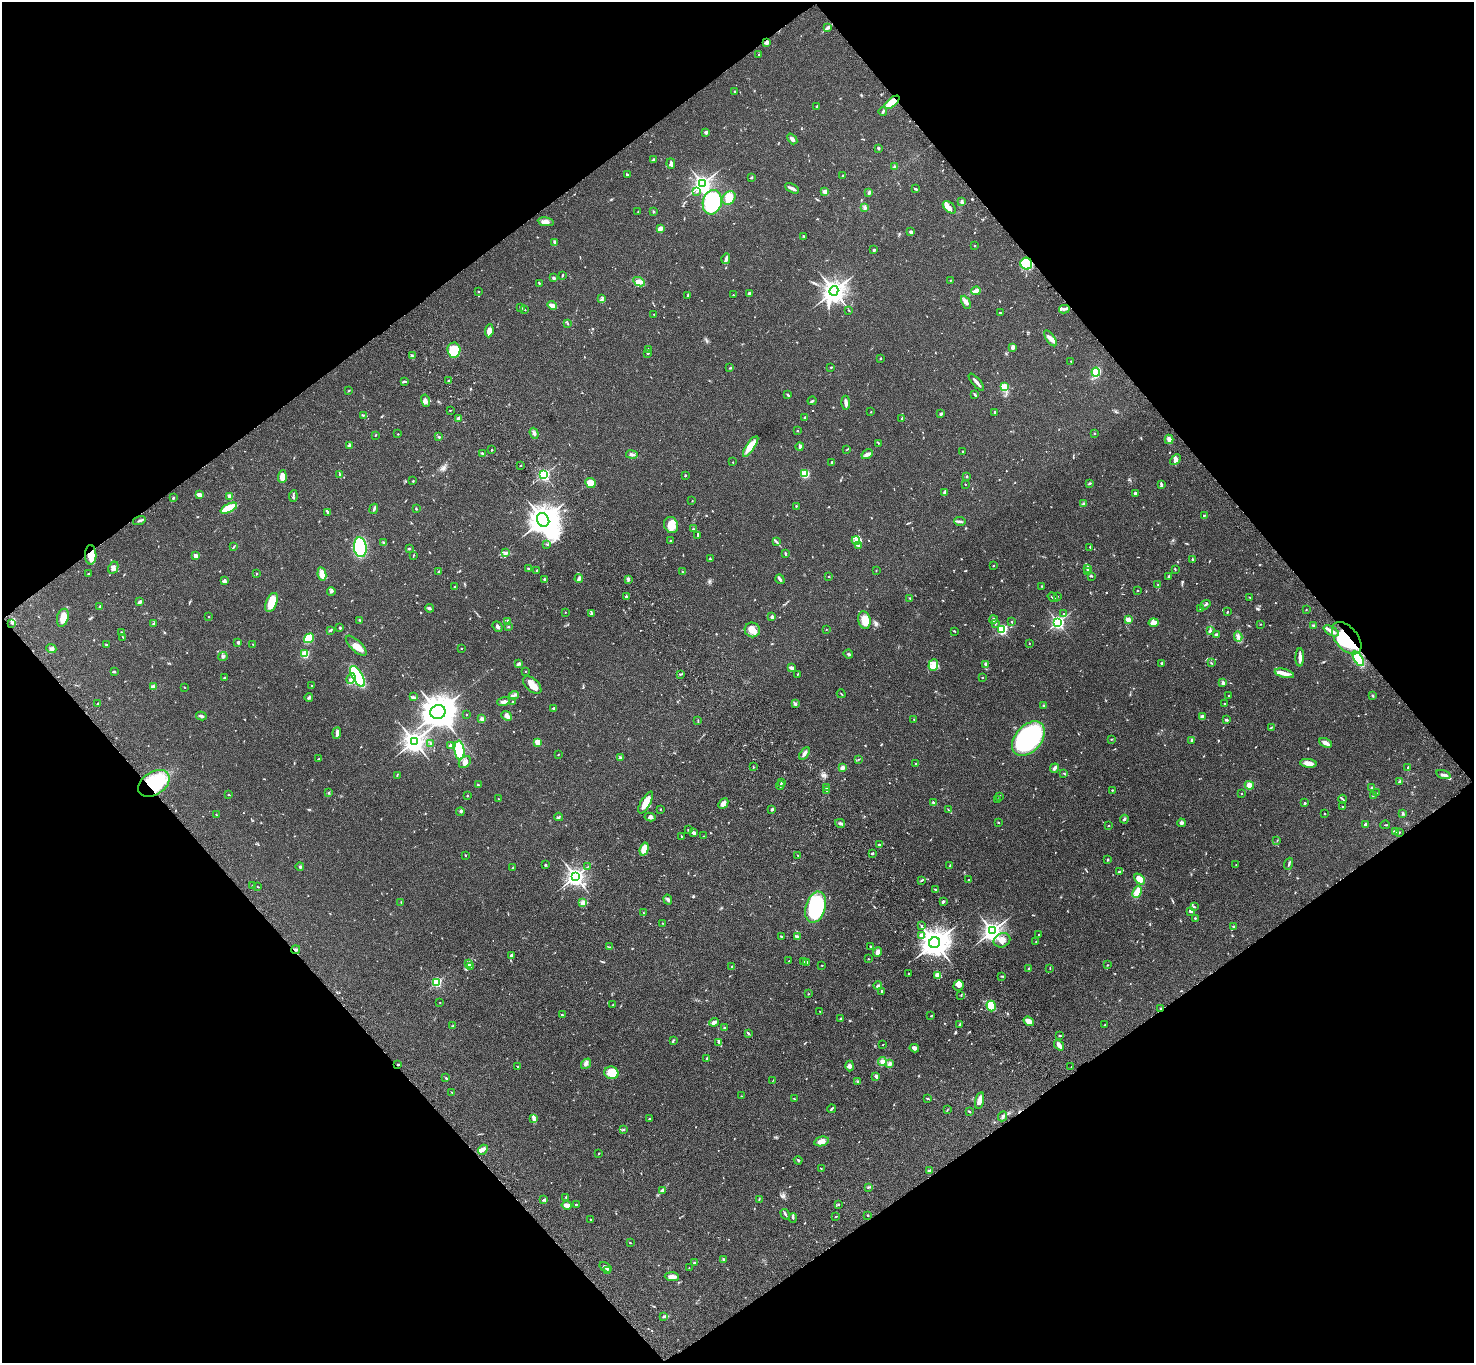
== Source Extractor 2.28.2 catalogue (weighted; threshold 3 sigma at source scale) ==
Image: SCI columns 105-5991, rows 381-5822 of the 6093 x 6062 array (HDU 1 of 3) = the unmasked area's bounding box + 8 px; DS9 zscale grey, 4 x 4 block average (1 PNG px = mean of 4 x 4 image px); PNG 1476 x 1365 px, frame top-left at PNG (2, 2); each listed source drawn as its Kron ellipse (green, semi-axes under 4 px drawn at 4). Shown black and unused: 49% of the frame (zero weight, under 3 of 4 exposures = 6% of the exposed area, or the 3 px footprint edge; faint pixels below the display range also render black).
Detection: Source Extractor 2.28.2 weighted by HDU 2 'WHT'. Background 0.0463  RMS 0.0052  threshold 0.0232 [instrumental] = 3 sigma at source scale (4.5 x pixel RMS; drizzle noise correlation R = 1.50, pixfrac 1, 0.05/0.05 arcsec/px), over >= 5 px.
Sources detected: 798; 3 too faint to see at this stretch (4 x 4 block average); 2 inside a brighter object's white glare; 1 long thin detection or spike segment (spike, bleed or trail) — neither listed nor drawn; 16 coinciding with a brighter row at this scale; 37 inside a brighter listed object's ellipse — not listed separately; of the other 739, all 500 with FLUX_AUTO >= 1.33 (the completeness limit of this list) listed and drawn (239 fainter detections not listed), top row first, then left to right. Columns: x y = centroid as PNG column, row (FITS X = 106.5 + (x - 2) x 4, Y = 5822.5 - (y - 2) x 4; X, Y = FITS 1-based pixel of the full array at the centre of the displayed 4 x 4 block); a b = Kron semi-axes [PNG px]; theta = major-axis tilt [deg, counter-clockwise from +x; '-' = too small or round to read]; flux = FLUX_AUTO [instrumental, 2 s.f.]
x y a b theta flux
828 27 4 3 - 5.8
766 42 4 3 - 11
759 54 2 2 - 1.6
735 92 2 2 - 4.8
892 102 9 3 39 80
817 106 3 2 - 1.9
883 111 4 2 - 4.5
706 132 4 2 - 5.4
792 139 6 3 -49 8.4
879 148 3 3 - 3.2
653 160 4 2 - 4.2
671 164 5 3 - 7.6
894 167 4 2 - 3.8
627 174 3 2 - 2.6
842 176 2 2 - 2
751 177 3 2 - 3.5
702 184 3 3 - 1100
792 188 8 2 -26 13
915 189 3 2 - 5.2
697 191 2 2 - 2.3
825 192 2 2 - 71
869 193 3 2 - 7.2
729 198 7 6 - 41
712 202 12 9 77 450
962 202 4 2 - 4.2
949 207 8 4 -42 21
865 208 3 3 - 6.2
638 212 3 2 - 2.3
654 212 2 2 - 4.2
546 222 8 4 -9 14
660 229 3 2 - 22
911 232 3 3 - 8.6
804 236 2 2 - 2.4
554 242 4 3 - 5.2
975 246 2 2 - 1.3
874 250 2 2 - 5.8
726 259 5 2 - 10
1026 264 6 6 - 110
562 275 2 2 - 2
554 278 3 2 - 5.1
950 280 2 2 - 2.3
639 282 6 3 -27 13
539 283 3 2 - 2.4
478 291 2 2 - 2.5
834 291 5 4 - 2200
976 291 5 4 - 16
749 293 2 2 - 23
688 295 3 2 - 4.5
733 295 2 2 - 1.4
602 299 2 2 - 1.5
966 302 7 4 -63 11
552 305 5 3 - 13
521 308 3 2 - 3
1064 309 5 2 - 7.1
525 310 3 2 - 1.8
849 310 3 2 - 1.9
1000 312 3 2 - 1.6
654 314 2 2 - 1.4
568 324 3 2 - 1.4
489 331 6 3 83 21
1050 338 9 3 -55 15
1012 347 3 2 - 17
454 350 7 6 - 89
648 350 3 2 - 2.6
648 353 3 2 - 3.5
413 356 2 2 - 2.2
880 358 2 2 - 3.2
1071 361 2 2 - 2.2
831 367 2 2 - 3.2
730 368 2 2 - 1.4
1096 372 4 4 - 98
449 380 2 2 - 1.4
404 382 4 2 - 4.2
976 382 10 2 -49 14
1004 387 2 2 - 210
349 391 3 2 - 2
975 394 3 2 - 5.4
788 395 3 2 - 4.1
425 401 6 4 -77 12
812 401 4 2 - 4.8
846 403 7 2 -87 15
450 410 2 2 - 2
871 412 2 2 - 1.5
995 413 3 2 - 4
941 414 3 2 - 5.3
363 415 2 2 - 1.4
805 418 2 2 - 11
458 419 4 2 - 13
902 419 2 2 - 3
797 431 2 2 - 2.2
534 433 6 3 -72 7.4
1094 433 3 2 - 1.8
398 434 2 2 - 1.8
375 435 2 2 - 2.7
439 437 3 2 - 2.8
1169 439 5 4 - 12
878 443 3 2 - 2
349 445 3 2 - 5
751 446 12 4 56 56
800 446 4 3 - 6.4
491 450 3 2 - 2.2
847 450 2 2 - 1.4
963 452 2 2 - 4
483 453 3 2 - 3.3
867 454 6 3 30 14
632 455 6 3 -10 7.9
1175 460 6 3 44 9.4
733 462 2 2 - 1.3
832 462 2 2 - 5.1
521 465 2 2 - 2.9
805 474 3 3 - 60
340 475 3 2 - 3.2
544 475 2 2 - 510
685 475 2 2 - 2.1
967 476 3 2 - 2.1
282 477 6 4 87 28
413 481 2 2 - 2.3
590 483 5 4 - 40
1089 483 3 2 - 2
965 484 2 2 - 1.5
1161 484 4 2 - 4.9
945 492 4 3 - 6.3
1136 493 3 2 - 6.8
199 495 4 2 - 18
230 496 2 2 - 56
293 496 6 2 84 4.6
173 498 2 2 - 5.3
692 501 2 2 - 2.1
1083 504 4 2 - 3
796 506 2 2 - 2.3
229 508 9 3 25 150
374 509 5 2 - 4.9
416 509 2 2 - 2.8
327 512 4 2 - 4.3
1204 515 4 2 - 2.8
543 520 7 6 - 3500
139 521 6 2 16 5.6
960 521 6 3 -3 6.6
671 525 8 7 - 37
693 529 2 2 - 2.6
698 535 3 2 - 3.7
670 540 2 2 - 4.7
856 540 4 2 - 6.1
776 542 3 2 - 3.1
383 543 3 2 - 3
547 544 3 2 - 2.2
858 545 3 2 - 3
233 547 3 2 - 2.3
360 547 10 6 -82 280
1090 547 2 2 - 1.8
409 548 3 2 - 3
506 553 4 2 - 5.3
785 554 4 2 - 3.1
91 555 10 5 -89 40
195 555 2 2 - 42
413 556 3 2 - 1.9
710 559 2 2 - 4.4
1192 560 3 2 - 4.2
993 566 2 2 - 2.2
113 568 6 4 64 11
1088 568 3 2 - 6.3
528 569 2 2 - 3.2
1175 569 2 2 - 2.5
537 571 3 2 - 4.7
876 571 2 2 - 1.4
438 572 3 2 - 2.3
683 572 2 2 - 2
1087 572 3 2 - 3
88 573 2 2 - 2.2
257 574 2 2 - 2.7
322 574 7 4 -79 35
1092 576 2 2 - 2.1
1169 576 3 2 - 4.4
829 577 2 2 - 1.9
545 579 2 2 - 5.4
579 579 4 2 - 12
628 579 3 2 - 3.3
780 579 5 3 - 5.2
224 581 3 3 - 8.6
1158 585 2 2 - 1.6
1042 586 3 2 - 1.5
454 587 2 2 - 2
1137 590 2 2 - 7.9
331 591 4 3 - 5.6
1058 596 2 2 - 1.5
626 597 3 2 - 3.8
1053 597 6 2 -36 5.7
1250 597 3 2 - 1.6
910 598 3 2 - 2.1
140 602 3 2 - 8.8
272 602 10 5 67 62
1205 605 5 2 - 3
100 606 3 2 - 2.6
429 608 4 2 - 5
1200 609 3 2 - 1.7
1306 610 2 2 - 1.5
565 612 2 2 - 1.7
1227 612 2 2 - 2.2
1064 613 2 2 - 2.6
591 614 3 2 - 1.9
209 617 2 2 - 2
772 617 3 2 - 8
63 618 9 5 75 40
360 620 2 2 - 2.3
864 620 9 6 -75 35
993 620 4 2 - 5
1128 620 2 2 - 64
507 622 2 2 - 2.9
1011 622 2 2 - 1.6
1058 622 3 2 - 710
995 623 3 2 - 2.4
1154 623 5 3 - 22
12 624 3 2 - 2.7
154 624 4 2 - 3
1260 624 2 2 - 1.6
1313 626 3 3 - 3.8
498 627 5 2 - 9.1
508 627 2 2 - 2.5
340 628 3 2 - 2.9
826 629 2 2 - 1.3
1002 629 2 2 - 370
330 630 4 2 - 2.9
752 630 7 7 - 30
1210 630 4 2 - 2.6
954 631 4 2 - 2.2
1331 631 8 3 -27 16
121 632 2 2 - 1.9
1216 634 3 2 - 5
123 637 3 2 - 2.8
1238 637 5 3 - 7.2
309 638 5 4 - 62
1347 638 19 11 -50 160
238 642 2 2 - 18
1029 643 2 2 - 1.4
253 644 3 2 - 1.5
106 645 3 2 - 2.5
356 646 13 5 -43 23
462 648 2 2 - 1.8
51 649 5 3 - 6.1
305 654 2 2 - 200
848 654 5 2 - 4.3
223 656 5 2 - 3.4
1300 657 9 3 89 14
1358 659 8 3 -58 160
1162 663 3 2 - 2.8
1211 663 3 2 - 1.8
519 664 3 2 - 3.4
986 664 2 2 - 34
933 665 6 4 69 28
792 668 4 2 - 11
114 671 4 2 - 3.1
526 671 2 2 - 1.3
1284 673 10 3 -14 21
681 674 2 2 - 2.6
797 675 2 2 - 1.4
357 676 12 5 -60 280
224 677 3 2 - 2.5
982 677 2 2 - 5.8
351 679 6 2 67 7.2
1223 683 3 2 - 10
532 685 11 6 -42 26
311 686 2 2 - 1.5
153 687 4 3 - 11
184 687 2 2 - 1.3
841 694 4 2 - 2
514 695 5 2 - 5.5
1228 696 2 2 - 2
1372 696 3 2 - 4
413 697 3 3 - 3.7
309 698 4 2 - 3.6
503 702 6 3 15 9.1
512 702 2 2 - 3.2
98 704 3 2 - 3.2
796 704 4 3 - 4
1224 704 3 2 - 2.5
1044 706 3 2 - 4.4
554 708 3 2 - 5.2
438 712 7 7 - 4400
466 715 2 2 - 2.1
201 716 5 2 - 6.8
507 716 6 4 -41 15
1202 717 4 3 - 12
482 719 3 2 - 8.2
914 719 2 2 - 1.6
1226 720 3 2 - 5.3
698 721 4 2 - 1.7
1271 727 2 2 - 2.3
337 733 6 3 85 11
1028 739 20 13 48 540
1111 739 2 2 - 1.6
1192 740 3 2 - 5.7
414 741 4 4 - 1800
538 742 3 3 - 28
1326 743 7 3 -27 13
430 744 3 2 - 2.1
450 746 4 3 - 4.4
459 750 9 5 -84 140
804 753 7 3 57 12
558 755 3 2 - 1.5
621 757 3 2 - 2.6
319 759 3 2 - 2.2
859 759 3 2 - 1.7
465 762 7 5 42 13
1308 763 8 3 -6 24
916 764 2 2 - 3.1
753 767 2 2 - 1.8
843 768 3 2 - 15
1054 768 5 3 - 5.8
1408 768 4 2 - 2.8
1064 773 3 2 - 2.3
397 775 4 2 - 2.2
1443 775 7 2 -17 5.8
1400 782 4 2 - 4.3
154 783 17 11 34 150
782 783 3 2 - 4.1
478 785 2 2 - 3.3
780 785 4 2 - 3.5
1249 785 4 4 - 18
826 787 3 2 - 2
1372 788 2 2 - 10
1112 790 2 2 - 2.3
827 791 3 2 - 2.2
329 793 3 2 - 3.4
1376 793 2 2 - 1.3
1241 794 2 2 - 2.5
228 795 2 2 - 2.2
467 795 2 2 - 2.6
1000 796 2 2 - 2.3
1373 796 3 2 - 1.4
498 799 2 2 - 1.3
997 799 2 2 - 2.4
1343 799 4 2 - 3.2
933 802 3 2 - 2.7
646 803 12 4 59 47
723 803 6 3 47 14
1305 803 2 2 - 6
1342 807 2 2 - 1.8
660 809 2 2 - 2.4
772 809 3 2 - 5
948 809 3 2 - 1.6
460 812 4 2 - 3.1
1403 813 3 2 - 4.4
1325 814 2 2 - 1.6
216 815 2 2 - 1.7
559 817 4 2 - 3.2
650 817 5 4 - 7.1
1124 819 4 2 - 4.7
998 822 2 2 - 2.3
840 823 5 2 - 5.4
1181 823 4 3 - 6.1
1366 825 3 2 - 14
1385 825 5 2 - 2
1109 826 3 2 - 1.6
688 830 3 2 - 2.7
1395 832 3 2 - 6.9
1399 832 2 2 - 1.6
694 833 3 2 - 9.5
681 836 2 2 - 2.2
704 836 2 2 - 1.7
1277 841 2 2 - 1.4
879 844 3 2 - 2.6
644 849 7 3 74 52
872 854 3 2 - 4.8
466 855 3 2 - 1.9
798 855 2 2 - 2.5
1108 860 3 2 - 2
1289 864 6 2 70 4.2
545 865 2 2 - 1.4
1236 865 2 2 - 1.4
950 866 4 2 - 3.1
300 867 4 2 - 3.8
587 867 3 2 - 1.8
512 868 2 2 - 1.4
1119 871 3 2 - 4.2
575 876 3 3 - 1300
1139 879 6 4 -45 32
921 880 4 2 - 2.8
969 880 2 2 - 3
252 886 2 2 - 2.3
258 887 2 2 - 1.8
935 889 3 2 - 2.6
1137 892 6 4 66 30
668 899 5 3 - 5.3
943 901 3 2 - 6.4
401 902 3 2 - 1.4
583 903 4 3 - 6.2
816 907 16 10 74 320
1194 907 3 2 - 3.2
1191 912 4 2 - 3.1
643 913 2 2 - 1.8
1195 918 3 2 - 2
662 923 2 2 - 1.3
922 926 3 2 - 2.6
1233 926 3 2 - 2.3
992 931 4 3 - 1300
1039 934 2 2 - 2.1
921 935 2 2 - 15
781 936 2 2 - 2.5
797 936 3 2 - 4.9
1002 940 8 7 - 21
1036 941 2 2 - 1.5
935 943 6 5 - 3300
870 946 3 2 - 2
609 947 2 2 - 1.4
296 949 4 2 - 8.8
877 952 5 3 - 12
512 956 4 3 - 10
868 959 2 2 - 1.7
789 961 2 2 - 1.4
803 962 2 2 - 3.1
807 962 3 2 - 6.2
469 963 4 3 - 12
822 965 2 2 - 1.5
1108 965 2 2 - 1.6
470 967 3 2 - 2.7
732 967 2 2 - 2.6
1050 968 3 2 - 1.8
1029 969 3 2 - 2.9
909 974 2 2 - 1.8
938 975 3 3 - 41
1001 976 3 2 - 2.4
437 982 2 2 - 330
959 985 5 5 - 14
878 986 4 4 - 5.7
882 991 3 2 - 3.7
808 994 2 2 - 1.3
961 995 2 2 - 1.4
440 1003 2 2 - 1.4
613 1005 2 2 - 1.9
991 1006 5 4 - 82
1161 1008 2 2 - 1.9
820 1012 2 2 - 1.6
562 1015 2 2 - 5.7
931 1016 2 2 - 1.9
840 1019 2 2 - 2.3
1029 1021 5 3 - 39
714 1022 5 3 - 14
960 1024 4 2 - 4.1
1105 1025 2 2 - 1.5
453 1026 3 2 - 7.2
724 1028 2 2 - 1.7
748 1033 3 2 - 3.2
1059 1035 3 2 - 2.6
673 1040 3 2 - 2.8
719 1042 4 3 - 6
883 1045 2 2 - 1.5
1059 1045 6 2 -51 18
914 1048 5 3 - 11
707 1058 3 2 - 2.1
882 1061 4 4 - 13
586 1064 6 3 51 8.4
890 1064 4 3 - 7.2
398 1065 2 2 - 2.4
850 1066 5 3 - 11
518 1067 3 2 - 2
1071 1067 2 2 - 2
611 1073 7 6 - 50
876 1076 3 3 - 7.9
446 1078 2 2 - 2.4
773 1080 3 2 - 1.4
858 1081 2 2 - 1.9
452 1092 3 2 - 1.5
741 1096 2 2 - 1.5
927 1098 4 2 - 2.5
794 1099 3 2 - 1.6
979 1100 8 3 76 19
831 1109 4 2 - 4.3
947 1110 2 2 - 1.4
969 1111 3 2 - 3.4
1003 1116 5 3 - 6.7
534 1118 4 2 - 3.8
650 1119 3 2 - 1.8
623 1129 3 2 - 3.1
822 1141 7 4 13 19
483 1150 5 4 - 12
599 1153 2 2 - 2.2
798 1160 4 2 - 2.8
821 1168 2 2 - 1.4
929 1171 3 2 - 4.2
868 1187 3 2 - 2.3
662 1190 4 2 - 3.8
566 1197 2 2 - 5.8
544 1199 3 2 - 2.6
759 1199 3 2 - 1.8
576 1204 3 2 - 1.8
838 1204 2 2 - 2.7
567 1205 5 4 - 13
785 1214 5 2 - 4.4
868 1215 2 2 - 2.7
836 1217 3 2 - 1.7
793 1218 4 2 - 3.6
590 1220 2 2 - 1.8
630 1243 2 2 - 2.4
723 1259 3 2 - 3
694 1263 2 2 - 6.6
605 1267 7 2 -35 10
689 1268 3 2 - 1.7
607 1271 2 2 - 1.4
672 1277 7 3 -4 17
664 1316 4 3 - 4.5
Overlapping masked pixels (flux is a lower limit): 10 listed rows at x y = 766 42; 892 102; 1026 264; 139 521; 91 555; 1347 638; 1358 659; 154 783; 296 949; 1161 1008
Diffuse or blended objects may show on this block-average render without a row.